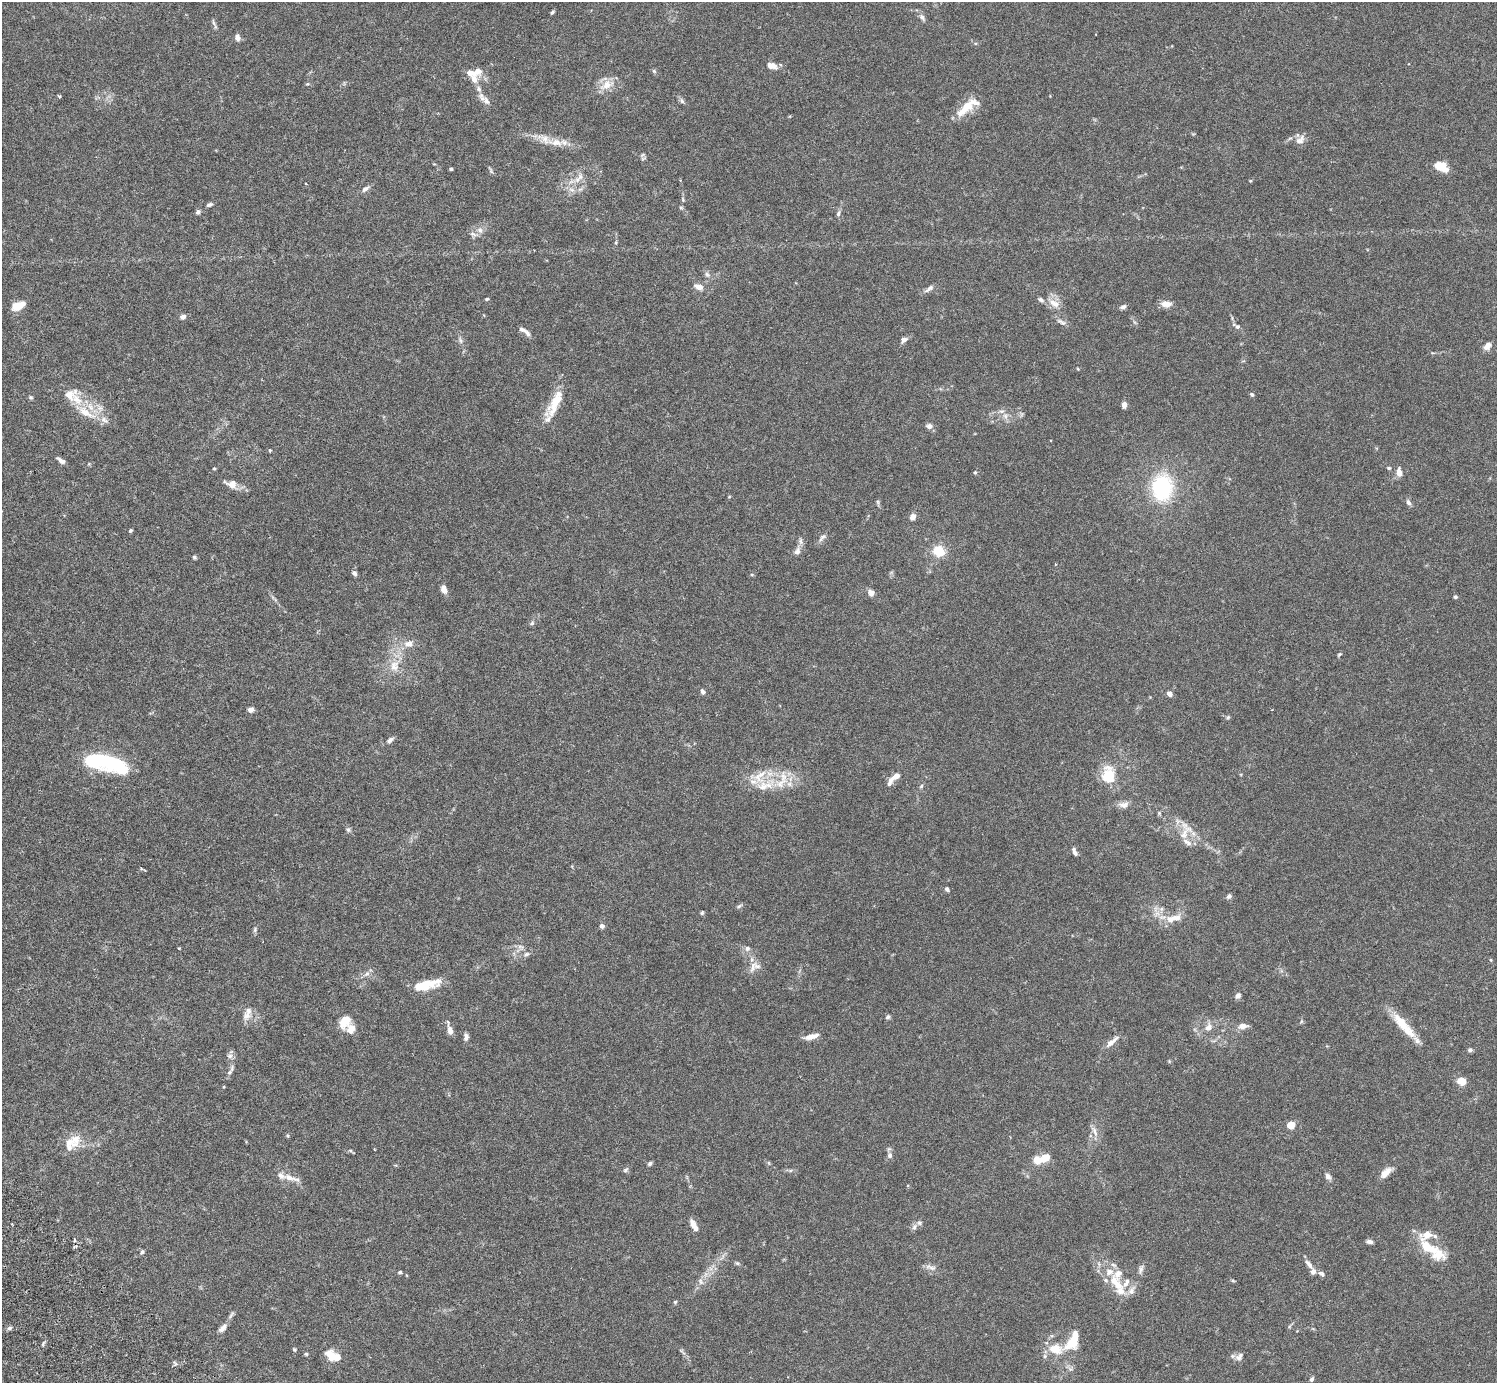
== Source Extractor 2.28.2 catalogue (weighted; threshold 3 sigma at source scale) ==
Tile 7 of 4 x 4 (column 3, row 2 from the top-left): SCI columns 3037-4531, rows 2968-4348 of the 6074 x 6074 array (HDU 1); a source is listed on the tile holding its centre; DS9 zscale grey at full resolution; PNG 1499 x 1385 px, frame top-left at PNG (2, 2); no overlay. Shown black and unused: <1% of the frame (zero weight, under 3 of 6 exposures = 3% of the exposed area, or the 3 px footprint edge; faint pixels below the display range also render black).
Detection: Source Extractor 2.28.2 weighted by HDU 2 'WHT'; one run over the whole footprint, this tile lists its part. Background 0.0146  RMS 0.002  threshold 0.00807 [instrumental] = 3 sigma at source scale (4.09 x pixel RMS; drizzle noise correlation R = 1.36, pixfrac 0.8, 0.05/0.05 arcsec/px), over >= 5 px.
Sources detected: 213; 3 inside a brighter object's white glare — not listed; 44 inside a brighter listed object's ellipse — not listed separately; the other 166 listed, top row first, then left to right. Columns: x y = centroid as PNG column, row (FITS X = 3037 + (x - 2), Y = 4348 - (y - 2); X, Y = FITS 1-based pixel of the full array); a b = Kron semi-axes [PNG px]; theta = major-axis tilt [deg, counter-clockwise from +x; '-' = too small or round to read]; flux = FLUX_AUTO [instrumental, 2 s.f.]
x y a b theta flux
552 12 6 4 62 0.26
922 17 11 6 -55 0.62
213 23 11 3 -75 0.39
237 38 7 6 - 0.86
772 66 14 8 -18 1.2
654 71 7 4 -45 0.26
470 73 10 7 -23 1.4
307 84 5 4 - 0.22
607 85 20 11 30 2.3
479 89 8 7 - 0.63
59 96 3 3 - 0.43
486 101 14 7 -59 1
682 101 8 5 -59 0.41
965 108 29 11 44 3.7
1299 141 13 9 8 1.3
556 142 22 9 -4 2.3
642 155 7 4 70 0.28
1441 166 14 9 -25 3.1
451 169 3 3 - 0.31
491 171 9 4 -63 0.3
580 177 10 8 86 1
1250 181 4 3 - 0.17
571 182 7 4 19 0.58
365 189 10 6 34 0.71
571 190 9 4 -9 0.63
683 199 7 4 -71 0.29
209 205 8 5 21 0.38
681 208 6 4 -1 0.22
198 212 6 5 - 0.45
838 213 9 5 68 0.44
480 230 10 7 -73 0.84
473 234 12 5 -18 0.61
616 242 6 4 78 0.24
707 275 9 6 -49 0.55
698 287 11 6 -21 1.2
929 289 14 5 37 0.73
487 299 4 3 - 0.25
1054 303 18 9 -29 1.7
1166 304 12 7 -2 1.5
18 306 16 9 25 1.9
1123 307 6 5 - 0.59
183 317 6 5 - 0.8
1061 322 15 6 -26 0.7
1237 326 7 6 - 0.47
528 334 11 6 -54 0.57
460 340 8 4 -60 0.42
904 340 7 6 - 0.77
1487 346 9 6 54 1.2
1078 369 4 3 - 0.15
1252 394 5 4 - 0.38
31 397 6 4 -43 0.25
77 399 21 12 -48 3.1
556 400 35 11 57 4.1
1124 405 7 5 88 0.94
1005 416 7 6 - 0.67
104 420 12 7 -36 1
929 426 8 6 -4 0.75
270 450 4 3 - 0.24
61 461 10 5 -35 0.66
214 468 4 4 - 0.24
1389 468 5 4 - 0.25
1399 472 9 5 -85 1.3
975 473 5 4 - 0.21
232 484 14 11 -5 1.4
1162 487 28 22 87 14
729 497 5 3 - 0.14
878 502 6 4 -71 0.28
1408 502 8 5 -57 0.51
913 516 6 5 - 1.1
130 531 4 4 - 0.29
822 537 14 6 48 0.65
797 551 14 8 70 1
939 551 6 5 - 11
194 557 6 5 - 0.27
1055 564 4 3 - 0.14
354 573 7 5 -55 0.5
752 574 5 3 - 0.2
444 589 9 6 -71 1.1
871 593 8 7 - 0.92
1455 597 5 4 - 0.31
532 623 7 4 46 0.29
408 644 14 9 3 1.5
1339 654 6 3 20 0.2
394 666 16 13 84 2.6
703 692 6 5 - 0.57
1169 694 6 5 - 0.88
251 710 4 4 - 1.6
1228 717 6 4 44 0.23
390 740 9 6 38 0.62
114 763 26 13 -34 13
896 776 17 7 33 1.2
1109 776 7 6 - 12
765 786 30 13 12 4.4
921 786 6 5 - 0.28
1124 805 13 8 9 0.98
1159 813 6 4 -48 0.23
348 830 7 6 - 0.38
1185 832 27 11 50 2.5
1074 851 10 4 -70 0.65
947 889 6 4 -52 0.45
1229 896 7 5 44 0.46
739 906 8 4 36 0.31
702 913 6 4 68 0.24
1176 918 14 10 10 1.6
602 926 5 5 - 0.68
255 930 7 5 71 0.34
520 947 9 4 -9 0.5
747 948 7 6 - 0.64
526 954 9 6 27 0.56
1491 960 5 3 - 0.16
753 966 19 7 71 1.2
367 974 8 6 42 0.64
426 984 30 12 8 4.1
1238 996 8 6 55 0.59
246 1016 13 11 41 1.4
887 1017 6 5 - 0.38
345 1021 15 10 62 2.7
1401 1023 30 12 -49 4.3
1243 1026 10 7 3 1.3
1208 1028 10 8 52 1.2
450 1030 12 6 -74 1.1
812 1036 16 6 16 1.5
466 1037 10 6 -85 0.61
1110 1043 12 7 40 1.3
1470 1050 5 5 - 0.44
230 1056 8 7 - 0.59
229 1072 8 6 40 0.51
1461 1081 9 8 - 1.9
1291 1125 5 4 - 5
1095 1132 16 6 -68 1
288 1135 6 4 -90 0.21
75 1141 20 14 69 2.6
350 1151 6 4 -1 0.26
890 1155 9 7 81 0.64
1038 1160 12 10 -1 2.2
650 1164 6 4 46 0.36
625 1170 7 5 28 0.33
1386 1173 15 7 44 1.7
1328 1176 9 7 -55 0.65
289 1177 16 7 -18 1.5
693 1224 12 7 -75 1.2
914 1227 9 6 74 0.53
74 1240 4 3 - 0.3
1369 1242 7 4 -8 0.62
1428 1247 34 12 -32 5.2
142 1252 7 5 46 0.37
737 1263 7 4 -43 0.27
1309 1264 14 6 -52 1
931 1267 17 6 -16 0.88
1141 1269 14 5 72 0.66
400 1272 5 4 - 0.33
1322 1274 10 6 -37 0.53
700 1281 9 6 -61 0.66
1233 1281 6 3 -19 0.19
1116 1283 29 13 -50 4.3
675 1302 5 4 - 0.22
231 1315 13 4 56 0.47
9 1328 7 5 27 0.39
223 1328 13 6 49 0.97
1073 1341 31 15 63 4.4
294 1350 6 4 -62 0.23
682 1352 14 3 -42 0.43
306 1354 5 5 - 0.23
330 1355 13 8 -67 2.8
1239 1357 13 7 45 0.76
1312 1379 6 5 - 0.37